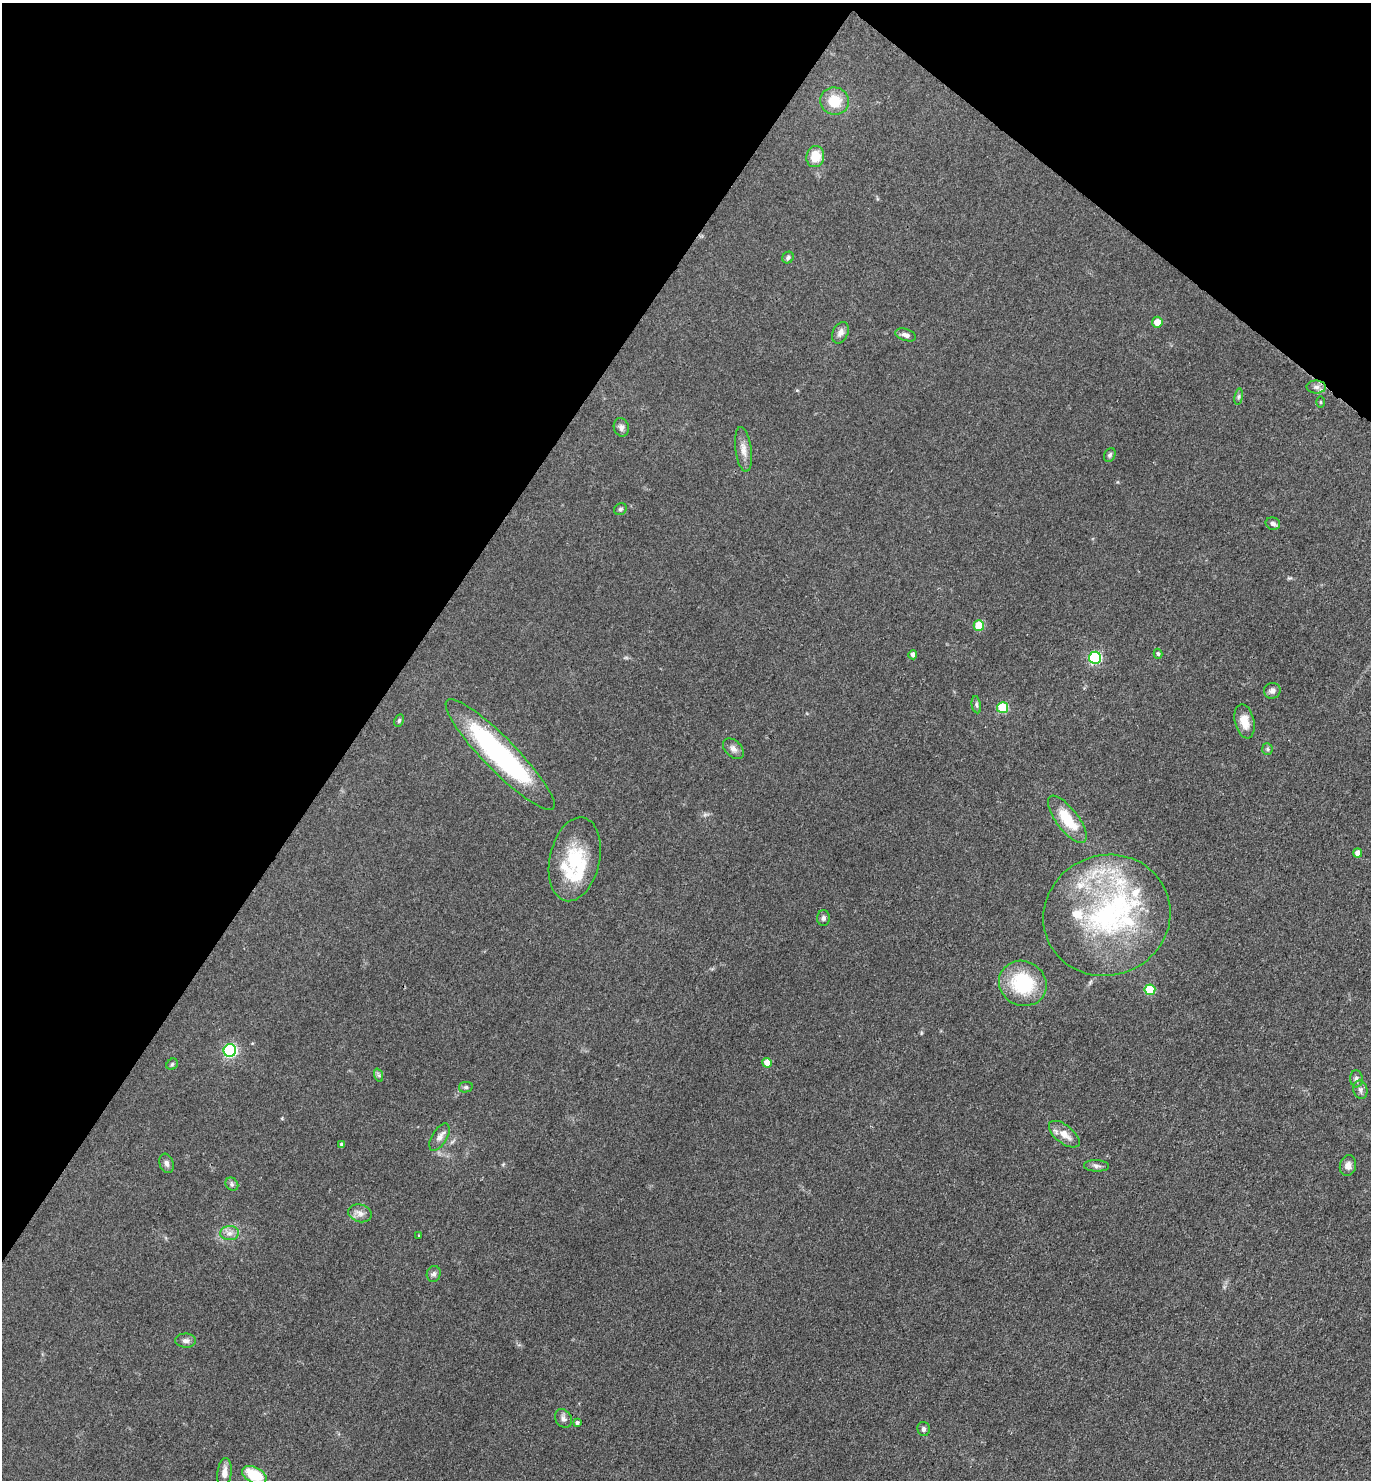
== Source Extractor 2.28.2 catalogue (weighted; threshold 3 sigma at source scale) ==
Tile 2 of 4 x 4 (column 2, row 1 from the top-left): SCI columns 1663-3031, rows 4438-5915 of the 5922 x 5917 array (HDU 1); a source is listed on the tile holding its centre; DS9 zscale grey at full resolution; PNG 1373 x 1482 px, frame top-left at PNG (2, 3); each listed source drawn as its Kron ellipse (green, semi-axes under 4 px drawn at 4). Shown black and unused: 32% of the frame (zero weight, under 3 of 4 exposures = <1% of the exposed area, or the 3 px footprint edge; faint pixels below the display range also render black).
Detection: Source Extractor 2.28.2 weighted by HDU 2 'WHT'; one run over the whole footprint, this tile lists its part. Background 0.071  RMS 0.0061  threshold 0.0277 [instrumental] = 3 sigma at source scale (4.5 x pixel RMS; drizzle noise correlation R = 1.50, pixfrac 1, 0.05/0.05 arcsec/px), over >= 5 px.
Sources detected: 68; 11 inside a brighter listed object's ellipse — not listed separately; the other 57 listed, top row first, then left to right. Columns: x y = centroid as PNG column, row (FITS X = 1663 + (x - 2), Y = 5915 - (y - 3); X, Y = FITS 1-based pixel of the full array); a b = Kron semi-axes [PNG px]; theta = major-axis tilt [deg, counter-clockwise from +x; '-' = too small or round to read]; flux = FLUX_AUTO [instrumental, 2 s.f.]
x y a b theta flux
835 101 14 13 - 14
815 157 10 9 - 11
788 258 6 5 - 1.3
1157 322 5 5 - 6
840 333 11 7 63 3.1
906 335 11 6 -18 2.6
1316 387 10 6 0 2.5
1239 397 8 4 81 1
1320 402 5 3 - 0.61
621 427 9 7 -74 2.3
743 449 22 8 -82 5.2
1110 455 7 5 62 1.3
620 509 6 5 - 1.2
1273 524 7 6 - 1.8
979 626 5 5 - 18
1158 654 5 4 - 1.1
913 655 4 4 - 2.1
1095 658 6 6 - 71
1272 691 8 8 - 2.1
976 705 9 4 -80 1.4
1003 708 5 5 - 31
399 720 6 4 63 0.97
1244 721 17 9 -77 8.3
733 749 12 8 -43 3.1
1267 749 6 5 - 1
500 755 76 16 -46 120
1067 819 28 11 -53 20
1358 853 4 4 - 3.5
575 859 42 25 77 35
1107 915 64 60 22 130
823 918 8 6 90 1.4
1023 983 24 22 -30 39
1150 990 5 5 - 25
230 1050 6 6 - 84
767 1063 5 5 - 7.1
172 1064 6 5 - 0.91
378 1075 7 4 -70 1.1
1356 1079 8 6 -86 1.9
466 1087 7 5 12 1.2
1360 1090 9 7 -78 2.3
1064 1134 18 9 -38 7
440 1137 15 7 59 3.7
342 1145 4 4 - 1.8
167 1163 10 7 -71 2.2
1096 1166 12 5 -2 2.1
1348 1166 10 8 78 3.5
232 1184 7 6 - 1.4
360 1213 12 8 -16 3.8
229 1233 9 7 2 3.3
419 1236 4 2 - 0.47
434 1274 8 7 - 1.9
186 1341 10 7 -1 2.6
563 1418 10 7 -60 2.3
577 1423 4 4 - 1.3
923 1429 7 6 - 1.8
224 1473 14 7 83 4.5
254 1475 13 8 -26 20